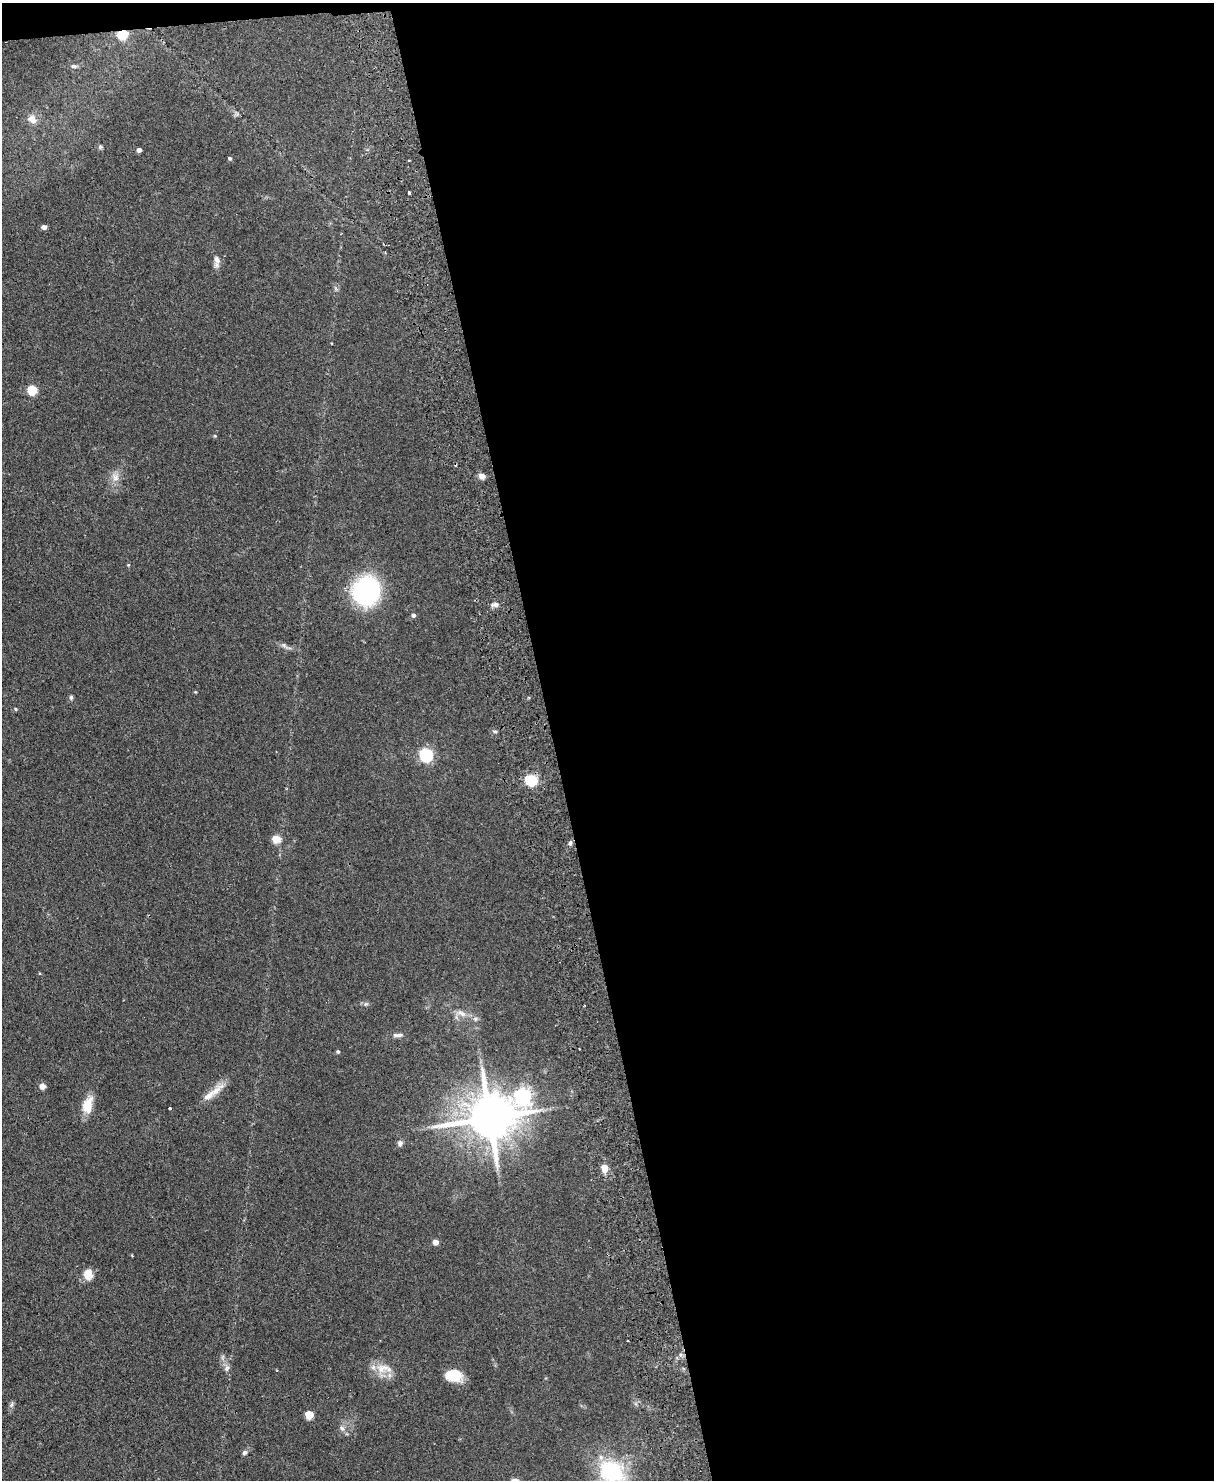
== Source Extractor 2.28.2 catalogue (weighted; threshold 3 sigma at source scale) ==
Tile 4 of 4 x 3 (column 4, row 1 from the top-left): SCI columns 3696-4907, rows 3111-4588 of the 4965 x 4853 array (HDU 1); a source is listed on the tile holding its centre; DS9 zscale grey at full resolution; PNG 1216 x 1482 px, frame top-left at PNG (2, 3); no overlay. Shown black and unused: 55% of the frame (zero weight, under 2 of 3 exposures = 3% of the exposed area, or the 3 px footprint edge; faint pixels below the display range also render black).
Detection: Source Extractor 2.28.2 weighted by HDU 2 'WHT'; one run over the whole footprint, this tile lists its part. Background 0.14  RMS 0.0068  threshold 0.0305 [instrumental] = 3 sigma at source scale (4.5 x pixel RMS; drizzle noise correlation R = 1.50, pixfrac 1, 0.05/0.05 arcsec/px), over >= 5 px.
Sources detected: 51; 1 cosmic-ray / hot-pixel residue — not listed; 1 inside a brighter listed object's ellipse — not listed separately; the other 49 listed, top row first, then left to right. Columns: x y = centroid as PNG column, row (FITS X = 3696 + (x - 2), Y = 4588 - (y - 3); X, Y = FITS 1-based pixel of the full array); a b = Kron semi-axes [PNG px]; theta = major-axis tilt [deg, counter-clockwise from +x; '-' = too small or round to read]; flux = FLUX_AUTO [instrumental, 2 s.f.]
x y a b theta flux
123 34 6 5 - 33
74 66 8 5 -8 1.5
32 119 13 9 -36 4.6
100 147 6 5 - 1.1
139 150 4 4 - 2.3
230 158 5 4 - 0.99
409 160 3 2 - 0.54
409 193 3 3 - 1.1
44 227 5 4 - 2.4
217 259 13 8 -77 3.5
32 389 6 5 - 30
215 436 5 4 - 0.63
482 476 9 7 -22 2.7
116 477 14 8 -59 4.2
366 591 28 26 71 78
495 605 10 6 0 2.6
413 615 5 5 - 1.5
284 645 7 6 - 1.4
195 692 5 3 - 0.54
71 697 6 5 - 1.1
15 709 5 3 - 0.6
495 731 6 4 0 0.93
426 755 6 6 - 100
531 780 15 11 -24 14
276 839 5 5 - 17
570 843 7 5 62 1.3
39 973 4 2 - 0.57
462 1013 15 7 -25 4.4
398 1035 15 5 0 2.5
338 1051 4 4 - 0.91
42 1086 7 7 - 2.6
216 1090 28 9 43 8.6
523 1096 8 7 - 180
88 1105 22 12 74 9.8
170 1108 3 3 - 2.8
490 1118 16 12 7 3300
400 1143 8 7 - 1.7
604 1168 10 7 -84 5.7
435 1242 5 4 - 5.3
88 1275 10 9 - 8.5
627 1341 2 2 - 0.66
227 1368 10 6 67 2.1
382 1368 20 12 13 9.3
453 1376 18 12 -5 13
11 1405 8 5 59 1.4
309 1415 5 5 - 18
342 1428 8 6 -45 1.9
245 1452 7 5 27 1.6
612 1472 39 30 -41 51
Overlapping masked pixels (flux is a lower limit): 1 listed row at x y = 123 34
Isophote crosses this tile's border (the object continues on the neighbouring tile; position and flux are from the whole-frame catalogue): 1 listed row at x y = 612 1472